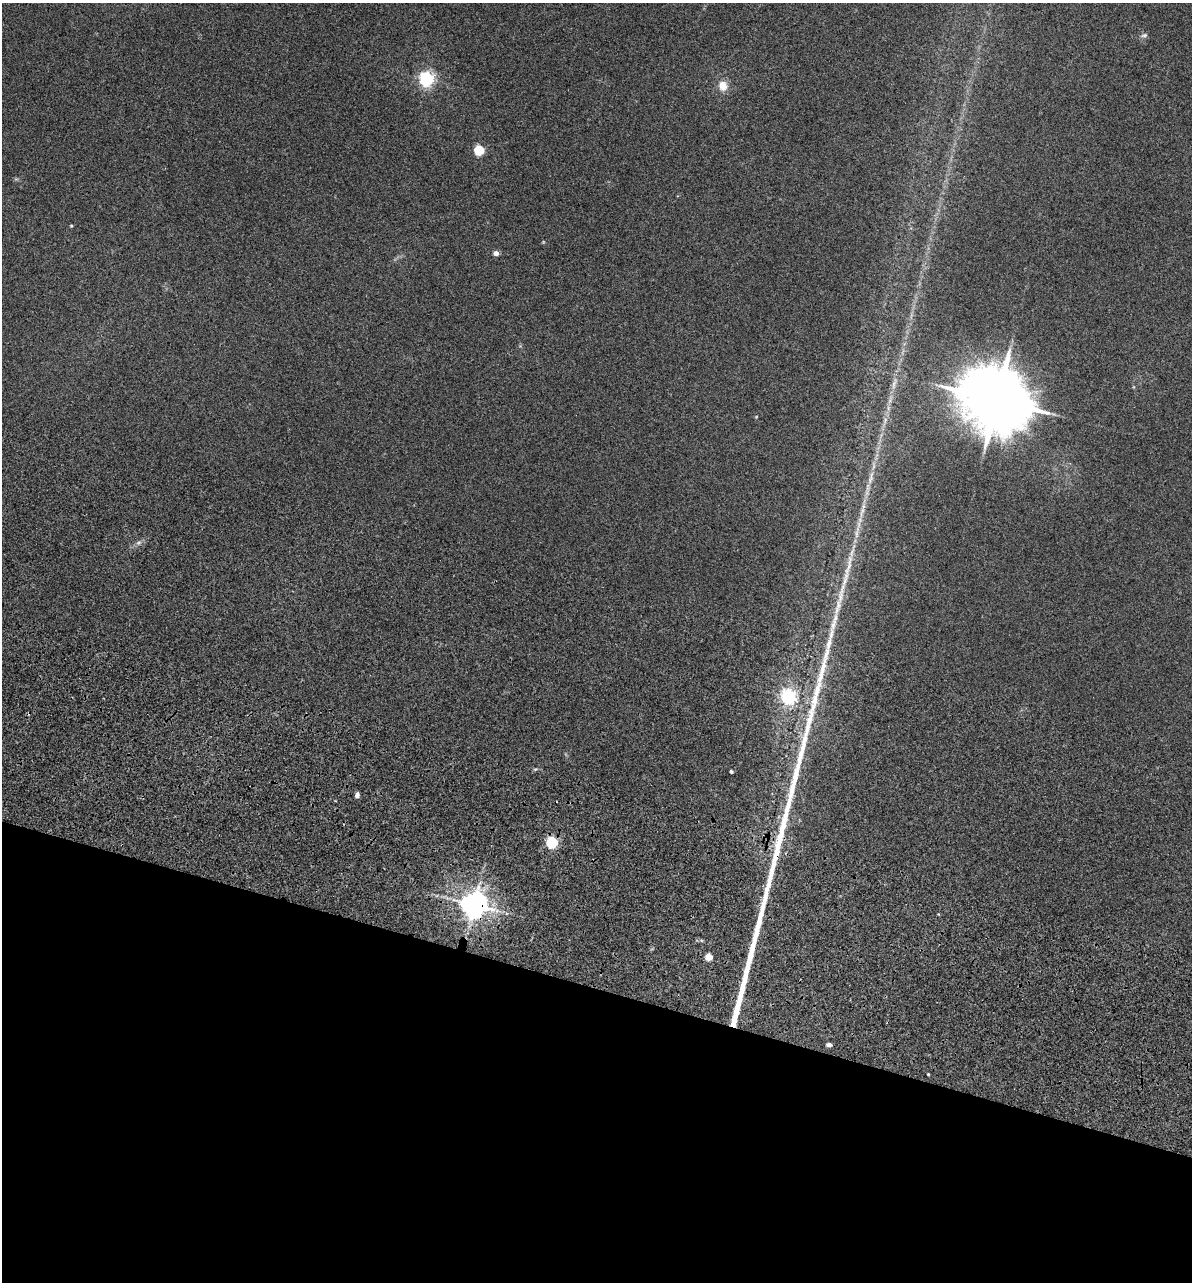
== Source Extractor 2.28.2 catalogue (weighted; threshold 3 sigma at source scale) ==
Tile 15 of 4 x 4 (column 3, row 4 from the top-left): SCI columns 2621-3810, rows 393-1672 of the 5355 x 5901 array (HDU 1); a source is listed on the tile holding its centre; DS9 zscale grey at full resolution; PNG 1194 x 1284 px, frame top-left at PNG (2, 3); no overlay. Shown black and unused: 23% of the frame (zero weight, under 3 of 5 exposures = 17% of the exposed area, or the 3 px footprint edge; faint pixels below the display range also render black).
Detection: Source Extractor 2.28.2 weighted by HDU 2 'WHT'; one run over the whole footprint, this tile lists its part. Background 0.171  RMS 0.0086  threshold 0.0389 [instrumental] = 3 sigma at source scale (4.5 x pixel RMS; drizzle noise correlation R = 1.50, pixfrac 1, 0.05/0.05 arcsec/px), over >= 5 px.
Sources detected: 24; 4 long thin detections or spike segments (spike, bleed or trail) — not listed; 1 inside a brighter listed object's ellipse — not listed separately; the other 19 listed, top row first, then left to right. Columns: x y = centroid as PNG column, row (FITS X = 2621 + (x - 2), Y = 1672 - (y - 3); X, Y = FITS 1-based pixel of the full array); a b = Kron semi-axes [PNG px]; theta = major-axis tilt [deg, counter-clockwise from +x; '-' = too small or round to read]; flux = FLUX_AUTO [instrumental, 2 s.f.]
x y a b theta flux
1144 35 9 5 13 2
426 79 6 6 - 240
723 86 10 9 - 10
479 150 5 5 - 58
71 226 4 4 - 0.77
496 253 4 4 - 5.8
997 400 20 16 -27 7900
870 479 16 5 76 5.2
862 512 19 4 72 6.1
848 566 44 7 76 19
834 622 37 6 74 18
788 697 6 6 - 230
731 771 3 3 - 1.7
357 795 6 5 - 2.6
552 842 5 5 - 110
474 905 8 7 - 1100
708 957 5 4 - 19
829 1045 4 4 - 4.5
928 1074 4 3 - 0.73
Overlapping masked pixels (flux is a lower limit): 2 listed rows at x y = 552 842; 474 905